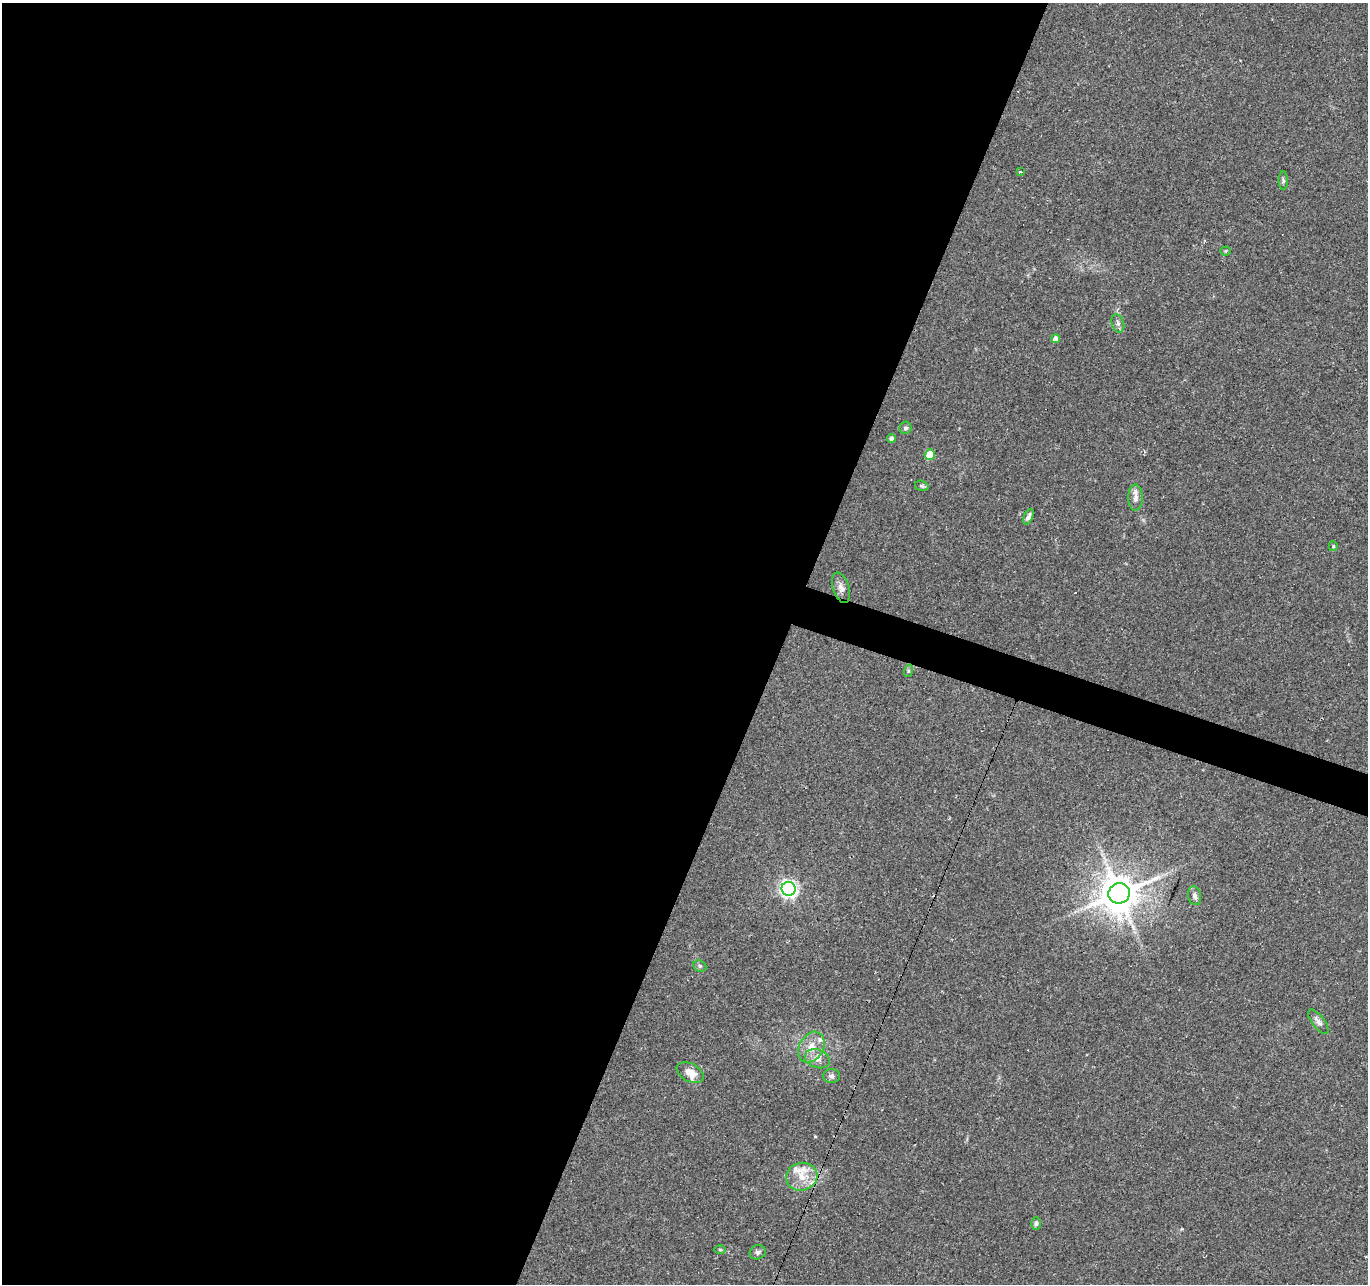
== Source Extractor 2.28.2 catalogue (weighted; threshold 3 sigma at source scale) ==
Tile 5 of 4 x 4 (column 1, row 2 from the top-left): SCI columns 1-1366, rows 2775-4056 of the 5469 x 5613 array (HDU 1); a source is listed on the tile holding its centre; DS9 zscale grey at full resolution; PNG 1370 x 1286 px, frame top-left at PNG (2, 3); each listed source drawn as its Kron ellipse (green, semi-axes under 4 px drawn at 4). Shown black and unused: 59% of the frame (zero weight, under 2 of 3 exposures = <1% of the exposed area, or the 3 px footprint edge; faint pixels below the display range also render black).
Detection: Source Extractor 2.28.2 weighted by HDU 2 'WHT'; one run over the whole footprint, this tile lists its part. Background 0.0249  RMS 0.0036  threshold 0.0161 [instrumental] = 3 sigma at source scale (4.5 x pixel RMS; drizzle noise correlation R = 1.50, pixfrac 1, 0.0396/0.0396 arcsec/px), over >= 5 px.
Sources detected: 33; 2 cosmic-ray / hot-pixel residue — neither listed nor drawn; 4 inside a brighter listed object's ellipse — not listed separately; the other 27 listed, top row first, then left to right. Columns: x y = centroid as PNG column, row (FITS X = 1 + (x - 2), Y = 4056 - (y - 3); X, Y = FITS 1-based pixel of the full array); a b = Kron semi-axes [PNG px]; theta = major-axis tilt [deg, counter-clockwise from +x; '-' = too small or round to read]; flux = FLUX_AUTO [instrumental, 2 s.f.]
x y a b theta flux
1020 172 4 3 - 0.79
1283 181 9 4 90 0.69
1226 251 5 4 - 0.45
1118 323 9 6 -72 1.2
1056 339 4 4 - 2.9
906 428 6 6 - 0.82
891 438 4 4 - 1.2
930 455 5 5 - 11
922 486 7 5 -16 0.6
1135 497 13 7 89 1.8
1028 517 8 4 64 1.3
1333 546 5 4 - 0.46
841 588 16 8 -72 2.2
908 671 6 4 72 0.52
788 889 7 7 - 130
1119 893 11 10 - 1000
1195 896 9 6 -79 1.2
700 966 7 5 -22 0.74
1318 1022 14 6 -52 1.6
811 1047 16 12 60 4.9
817 1059 13 9 -20 2.8
690 1073 14 9 -28 4.1
832 1076 8 7 - 1.1
802 1177 16 14 16 6.1
1036 1224 6 5 - 0.72
720 1250 6 4 -1 0.42
758 1252 8 7 - 1